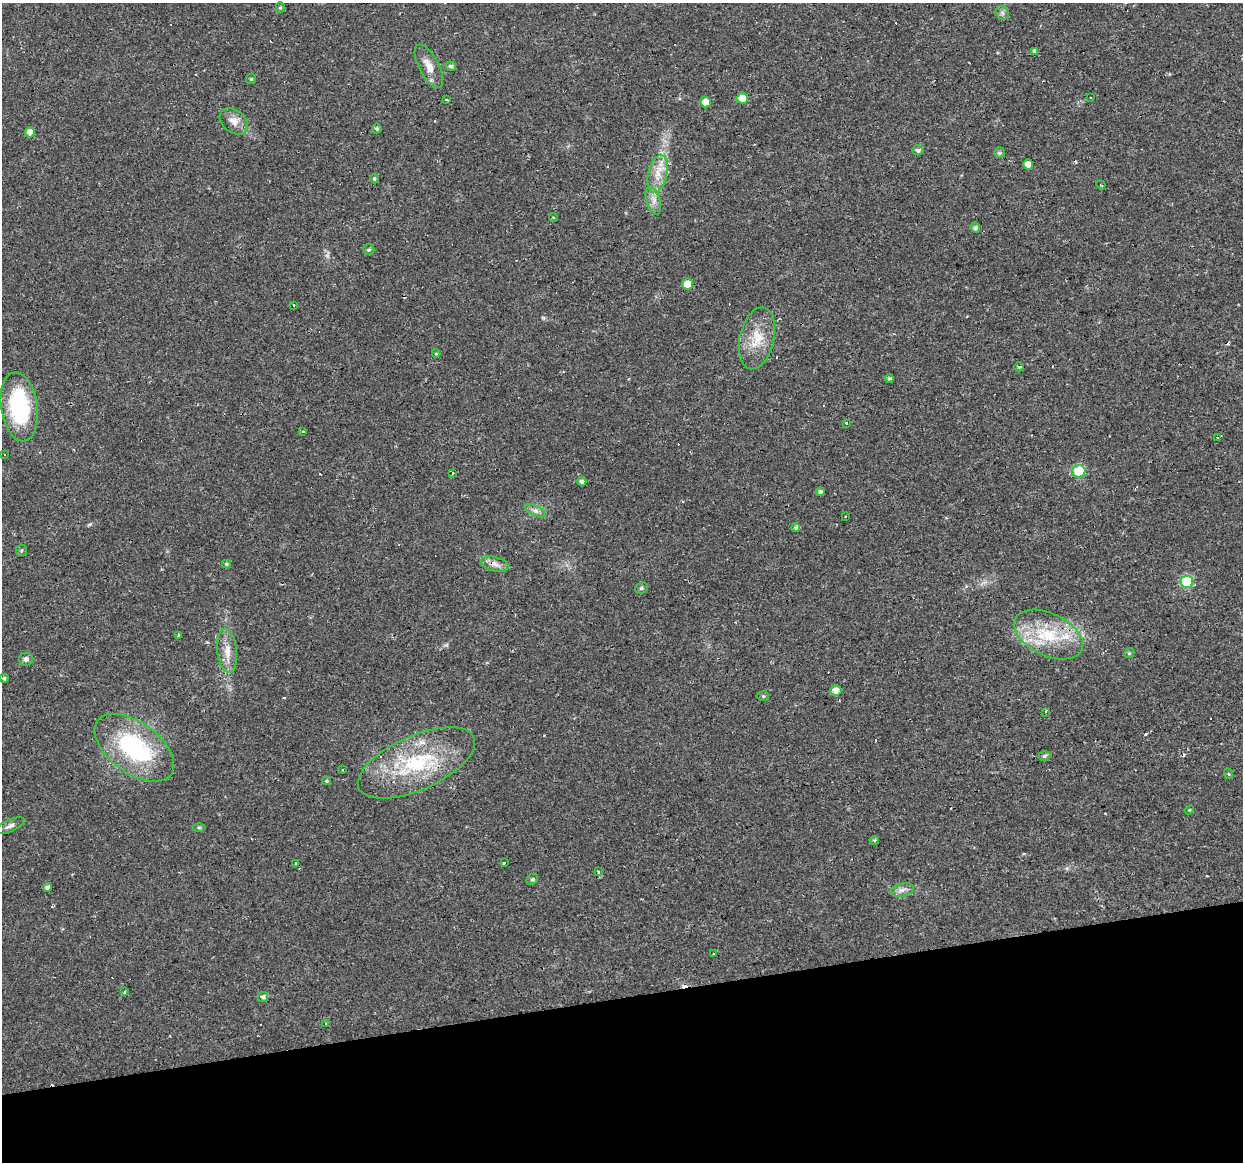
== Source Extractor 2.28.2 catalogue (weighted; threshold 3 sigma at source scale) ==
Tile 14 of 4 x 4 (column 2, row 4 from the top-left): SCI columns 1242-2482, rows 30-1189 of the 4963 x 4744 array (HDU 1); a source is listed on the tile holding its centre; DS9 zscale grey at full resolution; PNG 1245 x 1164 px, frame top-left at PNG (2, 3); each listed source drawn as its Kron ellipse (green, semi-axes under 4 px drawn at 4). Shown black and unused: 14% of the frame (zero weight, under 2 of 3 exposures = <1% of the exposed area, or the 3 px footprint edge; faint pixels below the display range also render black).
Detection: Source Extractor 2.28.2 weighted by HDU 2 'WHT'; one run over the whole footprint, this tile lists its part. Background 0.0216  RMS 0.0031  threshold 0.0137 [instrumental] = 3 sigma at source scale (4.5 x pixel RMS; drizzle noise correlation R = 1.50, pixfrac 1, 0.0396/0.0396 arcsec/px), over >= 5 px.
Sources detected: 100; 23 cosmic-ray / hot-pixel residue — neither listed nor drawn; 2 inside a brighter listed object's ellipse — not listed separately; the other 75 listed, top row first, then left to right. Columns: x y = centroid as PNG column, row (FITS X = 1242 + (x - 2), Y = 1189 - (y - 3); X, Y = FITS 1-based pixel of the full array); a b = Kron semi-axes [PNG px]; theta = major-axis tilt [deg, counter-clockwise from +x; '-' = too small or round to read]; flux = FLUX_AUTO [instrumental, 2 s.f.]
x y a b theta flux
280 8 5 4 - 0.49
1002 13 7 6 - 0.84
1034 51 4 3 - 2.7
429 66 24 10 -62 3.8
451 66 5 4 - 0.82
251 79 5 5 - 0.4
1090 97 3 3 - 0.76
742 98 6 5 - 4.4
446 99 3 3 - 1.3
705 102 5 5 - 4.5
234 121 16 11 -39 2.9
377 128 5 5 - 0.55
30 132 5 5 - 2.1
918 150 6 5 - 0.9
1000 153 5 5 - 0.71
1028 164 5 5 - 2.2
657 174 19 9 76 4.4
374 179 4 3 - 0.4
1101 185 5 3 - 0.29
653 200 14 6 -73 2.1
553 218 4 3 - 0.43
975 228 5 5 - 0.95
369 250 5 5 - 0.62
688 284 5 5 - 4.3
294 305 3 2 - 0.44
757 338 31 17 77 8.2
436 354 4 4 - 0.35
1019 367 4 4 - 0.64
889 378 4 4 - 0.56
19 407 35 18 -81 28
846 423 3 3 - 1.2
303 432 3 3 - 1.2
1218 437 4 3 - 1
5 455 3 3 - 1.6
1079 471 6 6 - 14
452 474 3 3 - 1.3
582 481 4 4 - 0.91
820 492 4 4 - 0.78
535 511 11 5 -23 1.2
845 517 3 2 - 0.24
796 528 4 4 - 0.66
22 550 6 5 - 0.55
226 564 4 3 - 0.49
495 564 14 7 -14 1.9
1187 582 6 6 - 23
641 588 7 5 23 0.53
1048 634 37 21 -26 16
179 635 3 3 - 3.6
227 651 22 10 -84 3.9
1129 653 5 4 - 0.44
26 659 7 6 - 0.97
4 678 4 4 - 0.46
836 691 5 5 - 2.1
763 696 6 5 - 0.46
1046 712 4 3 - 0.3
134 748 46 25 -36 36
1044 756 6 4 16 0.58
416 763 63 27 24 28
343 770 3 3 - 0.74
1229 774 5 3 - 0.28
326 781 4 3 - 0.41
1189 810 5 4 - 0.31
10 826 15 6 23 1.4
199 827 6 4 -1 0.46
874 840 5 4 - 0.38
504 863 3 3 - 1.8
296 864 3 3 - 0.48
599 871 3 3 - 1.4
532 879 6 5 - 0.47
47 887 5 4 - 0.84
902 890 12 6 11 1.5
713 954 3 3 - 0.97
124 991 3 2 - 0.62
263 997 5 5 - 0.89
326 1023 3 3 - 1.6
Isophote crosses this tile's border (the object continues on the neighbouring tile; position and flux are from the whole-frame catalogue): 1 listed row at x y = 19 407